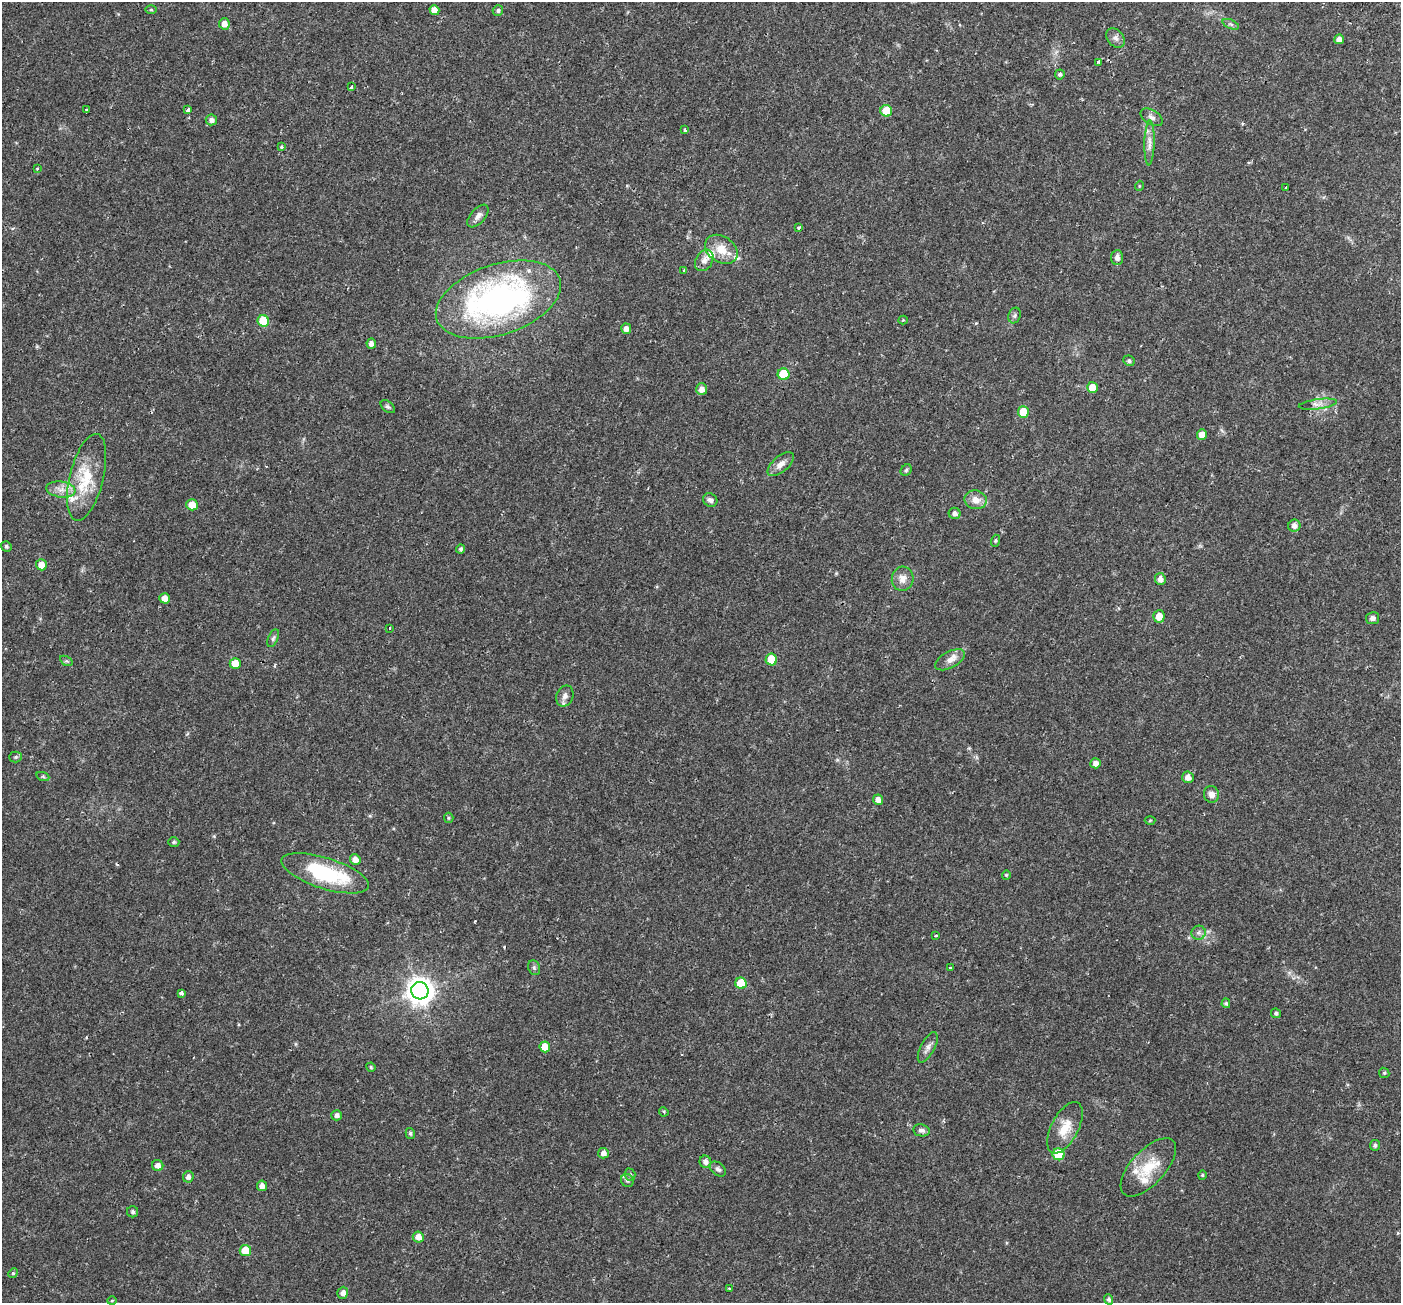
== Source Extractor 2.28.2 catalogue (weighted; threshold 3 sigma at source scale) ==
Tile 10 of 4 x 4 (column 2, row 3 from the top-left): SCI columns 1470-2868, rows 1596-2896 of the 5743 x 5856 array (HDU 1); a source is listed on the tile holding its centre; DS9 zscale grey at full resolution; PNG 1403 x 1305 px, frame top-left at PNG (2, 2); each listed source drawn as its Kron ellipse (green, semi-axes under 4 px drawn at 4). Shown black and unused: <1% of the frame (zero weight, under 2 of 3 exposures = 5% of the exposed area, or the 3 px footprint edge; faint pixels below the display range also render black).
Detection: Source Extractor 2.28.2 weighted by HDU 2 'WHT'; one run over the whole footprint, this tile lists its part. Background 0.0345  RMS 0.0037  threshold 0.0165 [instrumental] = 3 sigma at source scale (4.5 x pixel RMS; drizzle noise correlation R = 1.50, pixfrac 1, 0.0396/0.0396 arcsec/px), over >= 5 px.
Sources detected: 123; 2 cosmic-ray / hot-pixel residue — neither listed nor drawn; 5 inside a brighter listed object's ellipse — not listed separately; the other 116 listed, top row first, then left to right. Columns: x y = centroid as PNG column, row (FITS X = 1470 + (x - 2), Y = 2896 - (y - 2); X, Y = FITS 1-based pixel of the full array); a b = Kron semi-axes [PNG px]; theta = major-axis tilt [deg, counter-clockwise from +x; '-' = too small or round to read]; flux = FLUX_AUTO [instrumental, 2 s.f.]
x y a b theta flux
151 10 6 4 0 0.39
434 10 5 4 - 2.7
498 10 5 5 - 0.78
224 24 5 5 - 2.5
1231 24 9 4 -22 0.69
1115 38 11 7 -50 1.5
1339 39 5 5 - 1.9
1098 62 3 3 - 1.4
1060 74 5 5 - 0.67
351 87 3 3 - 1.5
86 110 3 3 - 1.2
188 110 3 3 - 1.1
886 111 6 5 - 6.7
1152 117 12 7 -31 1.5
211 120 6 5 - 1.4
684 130 3 3 - 1.3
1149 143 22 5 89 2.3
281 147 4 3 - 0.42
37 169 3 3 - 0.37
1139 186 5 3 - 0.3
1286 187 3 3 - 0.3
478 216 13 7 49 2
799 228 4 3 - 0.51
721 249 18 13 -34 5.7
1117 257 7 6 - 1.4
704 260 11 8 60 2
684 270 3 3 - 0.44
498 299 65 35 18 100
1015 315 8 6 70 0.8
903 320 4 4 - 0.31
263 321 6 5 - 9.3
626 329 5 5 - 1.7
371 344 5 5 - 1.5
1129 361 6 5 - 0.75
784 374 6 6 - 12
1092 387 5 5 - 4.1
702 389 6 5 - 2.1
1318 404 19 5 7 2
388 407 8 5 -40 0.7
1023 412 6 5 - 8.6
1202 435 5 5 - 3.3
781 464 16 7 41 2.4
906 470 6 5 - 0.56
87 477 44 17 76 14
61 489 15 8 -9 2.9
710 500 7 6 - 1.1
976 500 11 9 -14 3.2
192 505 6 5 - 4.3
955 513 6 5 - 1.3
1294 526 6 6 - 1.6
995 541 6 4 72 0.43
6 546 5 5 - 0.61
461 549 4 4 - 0.67
41 565 5 5 - 3.9
903 579 12 10 77 2.6
1160 579 6 5 - 1.9
165 598 5 5 - 2.9
1159 616 6 5 - 4.1
1373 618 7 6 - 1.1
390 628 3 3 - 1.2
273 638 9 5 65 0.75
771 659 6 5 - 9.5
950 660 16 8 28 2.5
66 661 7 4 -32 0.53
235 663 5 5 - 5.1
565 696 11 8 67 1.8
16 757 6 5 - 0.56
1095 763 5 5 - 1.8
43 777 7 4 -19 0.48
1188 777 6 5 - 2.2
1211 794 8 7 - 1.9
878 800 5 5 - 1.8
449 818 5 4 - 0.44
1150 820 5 3 - 0.31
174 842 5 4 - 0.52
355 860 5 5 - 2.4
325 873 46 15 -18 28
1006 875 4 4 - 0.36
1199 933 7 7 - 1.1
936 936 3 3 - 0.46
534 968 7 5 -69 0.75
950 968 3 3 - 0.99
741 983 6 5 - 9.4
420 991 9 8 - 370
181 993 4 3 - 1.5
1226 1003 5 4 - 0.58
1276 1013 5 5 - 0.78
545 1047 5 5 - 5.1
928 1047 17 7 62 1.7
371 1067 5 4 - 0.39
1384 1073 5 5 - 0.47
664 1112 5 3 - 0.44
337 1115 5 5 - 1.2
1065 1128 28 13 62 6.4
921 1130 8 6 -10 1.1
410 1133 5 4 - 0.56
1375 1145 5 5 - 0.77
603 1153 5 5 - 1.7
1058 1154 6 5 - 13
705 1162 6 5 - 1.7
158 1165 6 5 - 1.9
1148 1167 36 17 47 10
718 1169 9 6 -40 0.99
630 1175 6 5 - 0.61
1202 1175 4 4 - 0.4
188 1177 6 5 - 1.4
627 1180 7 6 - 0.8
262 1186 5 5 - 1.8
133 1212 5 5 - 0.77
418 1237 5 5 - 2.3
245 1250 6 5 - 5.6
13 1273 5 4 - 0.47
729 1289 3 2 - 0.46
343 1293 6 5 - 1.5
1109 1299 5 4 - 0.84
112 1301 5 3 - 0.32